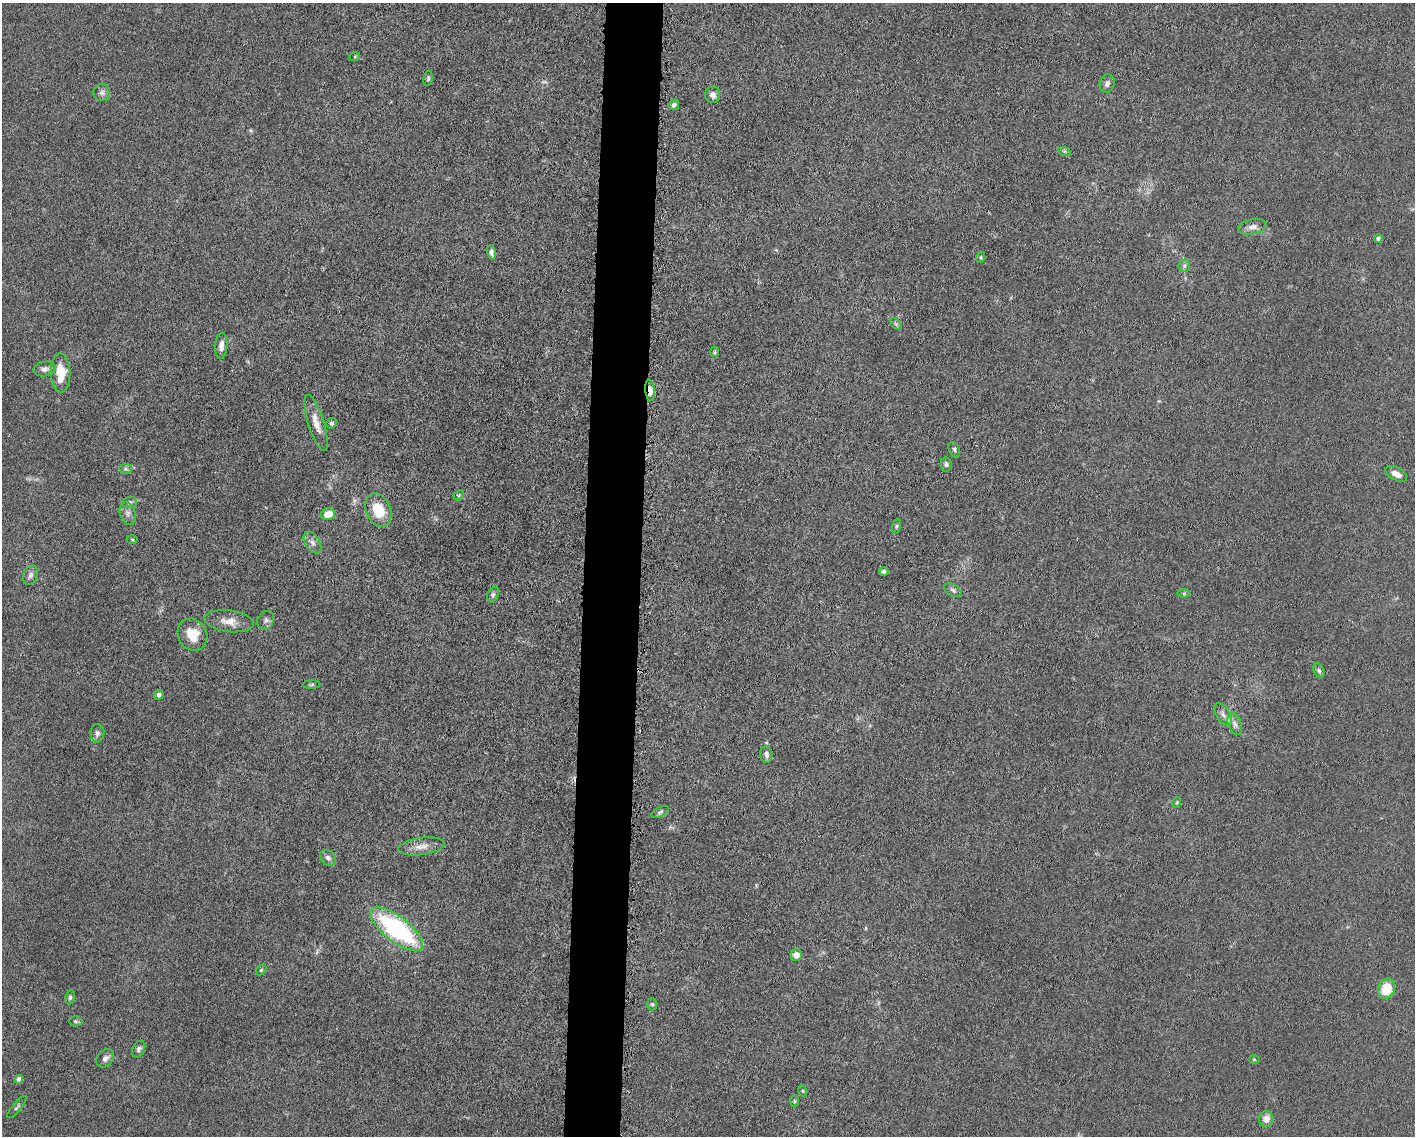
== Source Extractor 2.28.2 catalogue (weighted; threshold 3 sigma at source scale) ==
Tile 8 of 3 x 4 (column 2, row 3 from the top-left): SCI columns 1635-3047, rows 1141-2274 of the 4582 x 4551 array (HDU 1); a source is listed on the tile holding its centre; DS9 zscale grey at full resolution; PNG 1417 x 1138 px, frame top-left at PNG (2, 3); each listed source drawn as its Kron ellipse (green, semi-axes under 4 px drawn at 4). Shown black and unused: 4% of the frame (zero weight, under 5 of 10 exposures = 2% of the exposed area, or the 3 px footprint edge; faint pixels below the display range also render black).
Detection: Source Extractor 2.28.2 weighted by HDU 2 'WHT'; one run over the whole footprint, this tile lists its part. Background 0.0225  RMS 0.0022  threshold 0.00881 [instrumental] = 3 sigma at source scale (4.09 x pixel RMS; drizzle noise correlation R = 1.36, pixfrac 0.8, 0.05/0.05 arcsec/px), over >= 5 px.
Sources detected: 67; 1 too faint to see at this stretch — neither listed nor drawn; the other 66 listed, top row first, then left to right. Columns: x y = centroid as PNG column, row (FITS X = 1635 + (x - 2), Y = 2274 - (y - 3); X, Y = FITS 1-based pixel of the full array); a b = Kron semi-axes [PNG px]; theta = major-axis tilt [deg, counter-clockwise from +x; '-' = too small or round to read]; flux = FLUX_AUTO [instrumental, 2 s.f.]
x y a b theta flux
355 56 5 3 - 0.18
428 78 8 4 82 0.35
1107 84 9 7 72 0.82
102 93 8 8 - 0.79
713 95 8 7 - 1.1
674 105 5 5 - 0.62
1064 151 6 4 -18 0.34
1252 227 15 7 11 1.2
1378 238 4 4 - 0.58
491 253 7 4 -77 0.82
981 257 5 3 - 0.22
1184 266 6 5 - 0.46
896 324 7 4 -46 0.35
221 346 13 6 85 1.3
715 352 5 4 - 0.26
44 369 11 7 9 0.94
61 373 19 9 -89 4.7
650 390 10 4 -84 1.7
316 423 29 8 -72 2.4
332 423 5 5 - 0.35
954 450 8 5 -66 0.44
946 464 7 5 -83 0.44
125 469 6 5 - 0.4
1396 474 12 6 -29 1.4
459 495 6 4 47 0.28
130 502 7 5 3 0.45
378 510 17 12 -66 5.8
128 513 11 7 -72 0.97
328 514 7 5 17 3.1
896 526 7 4 81 0.31
132 539 5 3 - 0.21
312 543 12 7 -56 1
884 571 5 4 - 0.56
30 575 10 7 67 0.78
953 590 9 6 -31 0.54
1184 594 6 4 0 0.27
493 595 8 5 63 0.48
266 620 10 8 57 0.67
229 621 25 10 -7 2.3
192 635 16 14 -58 4.6
1319 671 8 5 -66 0.45
312 685 8 4 1 0.31
159 695 5 4 - 0.57
1223 714 13 6 -58 0.99
1235 724 11 6 -70 0.94
97 733 9 7 87 0.68
766 754 8 6 -87 0.8
1177 802 5 3 - 0.21
660 812 9 4 26 0.45
421 846 23 8 8 2
328 858 9 7 -41 0.77
397 929 32 12 -38 28
796 955 6 5 - 1.7
261 970 6 4 45 0.25
1386 989 10 8 66 5.4
70 997 7 4 80 0.38
652 1004 6 5 - 0.32
76 1021 7 5 -2 0.34
139 1049 9 6 63 0.62
105 1058 10 7 48 0.9
1254 1059 6 4 -1 0.22
19 1079 4 4 - 0.91
803 1091 5 3 - 0.21
794 1101 5 3 - 0.23
17 1107 14 4 50 0.43
1266 1119 8 7 - 1.7
Overlapping masked pixels (flux is a lower limit): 1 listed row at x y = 650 390